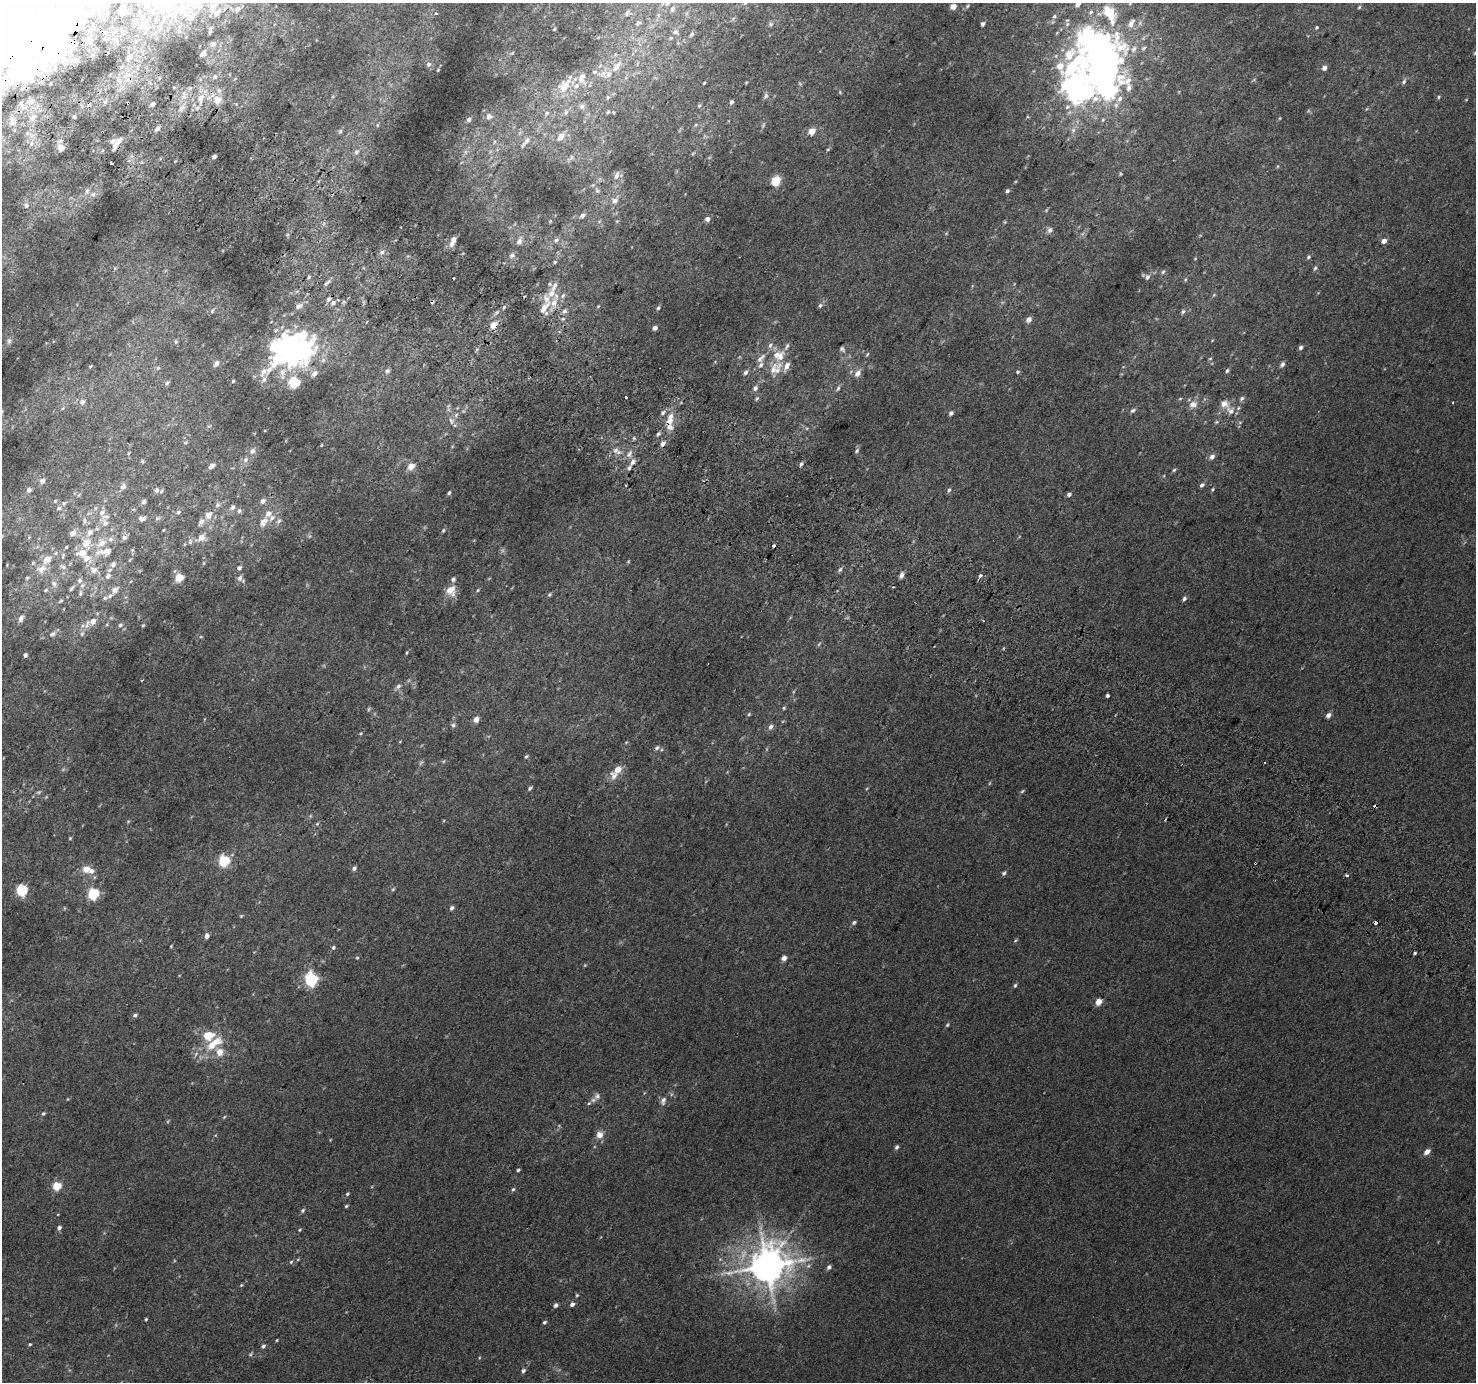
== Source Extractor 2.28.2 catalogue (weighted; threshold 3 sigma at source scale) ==
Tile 11 of 4 x 4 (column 3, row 3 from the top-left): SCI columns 2979-4452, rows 1671-3050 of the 5950 x 6035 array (HDU 1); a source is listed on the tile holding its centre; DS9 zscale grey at full resolution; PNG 1478 x 1384 px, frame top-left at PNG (2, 3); no overlay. Shown black and unused: <1% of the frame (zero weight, under 2 of 3 exposures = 2% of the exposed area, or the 3 px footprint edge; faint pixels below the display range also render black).
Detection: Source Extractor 2.28.2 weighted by HDU 2 'WHT'; one run over the whole footprint, this tile lists its part. Background 0.0128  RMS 0.0073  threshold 0.0328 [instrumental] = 3 sigma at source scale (4.5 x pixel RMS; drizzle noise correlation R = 1.50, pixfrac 1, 0.0396/0.0396 arcsec/px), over >= 5 px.
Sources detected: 443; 8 too faint to see at this stretch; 14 inside a brighter object's white glare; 12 cosmic-ray / hot-pixel residue — not listed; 57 inside a brighter listed object's ellipse — not listed separately; the other 352 listed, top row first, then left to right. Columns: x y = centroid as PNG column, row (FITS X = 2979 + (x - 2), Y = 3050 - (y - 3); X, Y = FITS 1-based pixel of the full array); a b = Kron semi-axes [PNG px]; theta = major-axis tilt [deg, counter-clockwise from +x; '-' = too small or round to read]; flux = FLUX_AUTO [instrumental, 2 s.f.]
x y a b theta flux
667 3 8 5 33 2.1
745 3 6 4 42 1.1
1078 4 7 5 48 3.5
169 6 30 22 34 48
953 6 4 4 - 8.2
967 6 7 4 38 1.2
214 7 21 11 64 14
1359 7 5 4 - 0.93
238 9 10 7 36 3.7
672 9 7 5 66 2.7
1091 12 8 6 38 2.3
1110 12 16 12 -45 19
436 13 4 3 - 0.83
627 13 10 5 72 1.7
1054 16 7 5 50 1.7
35 22 94 35 0 190
638 23 7 5 37 1.8
771 24 7 6 - 1.6
983 24 4 4 - 2
1067 24 6 5 - 1.5
142 25 10 8 71 4.2
1317 27 5 4 - 0.89
554 29 4 3 - 0.85
210 31 7 3 82 1.6
675 32 7 6 - 2.5
692 34 7 5 45 1.6
671 38 5 5 - 0.95
213 44 9 7 39 2.5
203 53 9 5 47 2.2
512 53 5 5 - 0.9
1475 53 5 5 - 1
128 58 7 5 73 1.8
76 60 6 6 - 1.4
429 64 6 6 - 2
617 66 13 7 54 6
1075 66 138 34 23 130
1324 68 5 4 - 3.6
438 70 3 2 - 0.52
603 74 13 11 -7 6.3
126 75 8 6 34 3.7
215 77 7 6 - 1.7
582 78 18 10 -89 8.1
1404 81 8 5 54 1.9
704 83 4 3 - 0.7
564 86 16 10 53 15
1106 87 67 34 84 160
766 96 7 7 - 1.9
608 97 6 5 - 1.4
1438 97 5 4 - 0.89
201 98 10 7 76 5.7
218 100 12 10 86 7
32 102 8 5 28 2.6
731 102 6 5 - 1.9
128 103 3 3 - 3.1
21 104 5 5 - 1.4
153 104 4 3 - 2.4
699 105 6 4 66 1
582 107 8 8 - 2.9
1067 107 8 6 44 2.3
181 108 13 5 44 3.4
197 108 7 4 45 1.7
566 112 9 6 81 2.5
608 112 6 5 - 1.2
547 113 7 6 - 1.8
489 116 9 8 - 3.6
74 117 5 5 - 1.1
33 118 10 7 43 4.2
1280 118 5 3 - 0.6
469 119 5 5 - 2.3
13 122 6 6 - 4.5
377 125 5 3 - 0.74
695 125 6 3 70 0.9
157 129 8 5 51 1.9
1073 130 7 7 - 2.2
340 131 6 5 - 1.4
812 131 5 4 - 13
561 137 14 8 49 5.7
118 141 13 7 47 5.2
494 142 7 4 -84 1.5
526 142 20 6 50 5.4
31 144 9 7 52 3.7
61 148 7 6 - 7.4
828 149 6 3 19 0.83
356 152 8 6 46 2.2
465 152 7 4 90 1.8
693 153 6 3 20 0.82
214 156 4 3 - 2.5
571 158 11 5 49 2.1
1278 166 5 3 - 0.68
1121 174 5 4 - 0.85
617 175 11 6 69 3.2
776 181 5 5 - 39
597 190 7 5 -68 1.5
87 191 9 6 80 2.5
1007 191 5 4 - 1.6
93 194 8 6 68 2.3
615 201 8 7 - 3.4
26 205 6 6 - 2.1
1046 210 5 5 - 0.88
582 216 6 5 - 2.9
707 219 5 4 - 3.9
550 221 5 4 - 0.78
617 221 5 4 - 0.79
1005 222 4 4 - 0.68
1050 230 8 6 66 2.4
454 239 7 5 51 3.8
556 240 8 7 - 2.8
519 241 10 7 71 4
1384 241 5 4 - 4.8
382 252 6 6 - 2
512 255 9 7 44 2.7
1308 257 5 5 - 1.3
1195 258 4 4 - 0.6
555 262 5 4 - 1.1
1315 268 6 5 - 1.4
1163 272 7 4 61 1.2
309 277 5 4 - 1.1
1147 277 8 6 72 2.5
1185 279 6 4 71 0.96
327 283 12 3 38 1.9
551 293 11 9 58 6.3
1214 295 6 5 - 0.94
563 296 8 5 62 1.8
554 302 12 8 64 6.9
333 303 7 6 - 2.3
820 305 5 5 - 1.7
299 306 11 7 29 3.4
598 306 5 4 - 0.72
544 308 14 6 52 8.6
658 308 5 4 - 1.3
212 311 7 5 63 1.4
564 311 6 5 - 2.4
1183 311 6 5 - 1.6
497 312 10 5 48 1.9
563 319 5 5 - 1.1
1029 319 5 5 - 4.4
366 322 4 3 - 0.64
493 325 5 5 - 10
655 328 4 4 - 3.1
9 341 9 7 81 2.4
176 342 6 5 - 1.1
787 346 12 5 65 2.1
1301 347 4 4 - 2.3
842 349 6 5 - 1.6
302 350 30 16 -42 100
867 354 6 4 62 0.93
761 358 17 7 48 4.8
1210 359 5 3 - 0.71
216 363 7 5 54 3.3
1282 364 7 5 49 2.1
90 366 4 3 - 0.62
158 368 5 5 - 0.99
774 370 27 13 41 13
387 371 7 6 - 1.9
1227 371 6 4 71 1.3
283 372 12 8 51 5.6
746 372 6 5 - 1.9
1018 372 3 3 - 1.5
858 373 11 7 55 4
314 374 6 5 - 4.2
264 379 8 6 50 2.3
233 381 4 3 - 1.1
294 382 14 13 - 14
167 383 6 5 - 1.4
838 388 7 5 70 1.4
626 397 3 3 - 1.6
757 398 8 4 54 1.1
1242 398 7 5 46 1.7
1180 399 5 3 - 0.77
82 402 9 7 -77 2.4
1453 402 3 2 - 1
1193 404 11 8 16 5.1
1133 410 8 5 31 1.7
1230 411 14 11 -40 6.8
663 413 8 6 37 2
951 413 6 4 44 1.8
456 415 7 4 47 1.6
670 420 16 8 81 9.9
451 421 10 5 -71 2.3
1216 422 5 5 - 1
1240 422 6 4 18 0.89
658 434 6 4 71 1.4
634 438 5 5 - 0.99
185 443 5 3 - 0.76
663 444 6 5 - 3.4
321 445 4 2 - 0.5
615 450 9 8 - 3.9
252 451 8 6 48 2.4
857 451 7 4 47 1.4
129 453 5 3 - 0.65
629 454 13 6 59 3.9
1212 457 7 5 54 3
245 460 8 7 - 2.4
142 461 6 3 -71 0.69
633 462 9 6 59 3.4
801 464 6 4 73 1.5
212 466 6 4 38 3.7
411 466 5 4 - 11
1174 470 5 4 - 1.1
42 481 6 6 - 2.8
1202 485 6 5 - 1.9
123 487 9 7 53 2.5
1213 489 4 4 - 0.77
29 490 6 6 - 2.1
157 490 7 5 67 1.7
949 490 6 4 77 1.4
449 493 4 4 - 1.1
1069 494 4 4 - 2.2
55 501 5 5 - 0.94
263 501 7 5 36 3
144 502 6 5 - 1.6
64 503 7 6 - 1.7
217 505 8 6 62 2.2
232 507 8 6 56 2.3
59 508 6 5 - 1.7
95 508 6 5 - 1.3
239 511 7 6 - 1.9
178 512 6 5 - 1.5
102 513 10 7 49 3.6
208 515 9 8 - 5.9
142 519 9 6 -4 3.1
84 521 10 4 86 1.9
279 521 8 5 40 2
201 522 9 7 55 3.1
264 522 19 10 52 7.4
105 523 11 8 -69 4.3
163 530 3 2 - 0.55
443 530 5 4 - 0.98
72 533 9 7 40 4.3
124 537 8 7 - 2.3
201 538 13 9 22 6
87 543 14 11 81 10
102 543 13 9 36 7.8
774 546 3 3 - 11
66 547 5 4 - 0.75
132 550 5 5 - 0.96
106 552 16 7 6 11
63 556 10 5 90 2
87 558 14 11 -31 9.4
47 559 14 9 39 8.8
628 561 7 3 46 0.75
33 563 6 5 - 1.3
204 563 5 3 - 0.72
113 564 7 7 - 2.4
63 566 10 6 -25 2.6
239 568 7 6 - 1.7
94 570 11 9 1 5.2
840 570 8 5 47 1.6
901 575 7 5 60 2.8
981 575 3 3 - 8.3
108 576 7 7 - 2.4
27 578 7 4 29 1.2
179 578 5 5 - 23
240 578 8 7 - 2.9
453 579 7 6 - 1.9
79 580 8 6 46 2.2
54 584 10 7 -68 2.9
72 588 11 3 53 1.6
45 590 7 4 28 1.1
115 590 11 8 48 4
450 590 10 9 - 11
478 590 4 4 - 0.74
80 593 8 4 86 1.4
549 594 6 5 - 1.1
105 598 5 5 - 1.2
1184 599 6 4 56 1.7
60 601 7 3 36 0.82
21 618 7 5 67 3.1
983 620 4 2 - 0.6
93 621 8 6 40 4.3
120 625 7 5 33 1.6
143 625 5 4 - 0.82
52 634 10 6 32 2.2
82 634 5 5 - 1.2
819 644 7 4 46 1
407 653 5 3 - 0.77
25 655 4 3 - 2
141 680 3 2 - 0.73
398 686 9 6 45 2.3
1107 696 3 3 - 4
784 708 5 4 - 0.84
369 709 6 4 70 0.92
749 714 5 5 - 0.87
1328 715 5 4 - 3.4
476 719 6 5 - 4
453 725 6 5 - 1.6
771 727 7 6 - 2.7
526 756 5 4 - 1
444 761 5 3 - 0.76
617 770 9 7 37 7.5
530 788 6 4 46 1.4
1022 791 5 4 - 0.9
38 792 5 5 - 1.1
128 821 5 5 - 0.78
317 824 6 4 44 0.93
70 838 4 4 - 0.72
224 861 6 5 - 57
1255 863 4 3 - 4.1
354 868 5 4 - 1.9
86 869 6 5 - 9.5
1004 873 6 4 52 1.4
1347 875 3 3 - 2.1
95 877 6 3 70 0.87
393 889 6 4 45 0.89
22 890 5 5 - 69
93 894 6 5 - 69
452 908 5 4 - 1.9
854 922 6 4 36 1.4
1376 923 3 3 - 5.3
207 936 5 4 - 3.4
1015 940 6 3 44 0.84
171 946 4 2 - 0.6
333 948 5 4 - 1.3
357 958 4 4 - 0.73
784 958 4 4 - 4.8
311 980 6 6 - 100
1015 985 6 4 70 1.1
1098 1002 5 4 - 11
135 1015 5 5 - 1.4
947 1025 5 4 - 0.94
208 1036 31 16 -21 18
196 1054 7 6 - 2.2
597 1096 11 8 56 2.9
663 1101 11 7 75 3.1
43 1113 5 4 - 1.1
224 1117 5 4 - 0.71
599 1135 7 7 - 6.2
896 1147 6 4 58 1.6
1427 1152 6 5 - 4.7
518 1170 4 3 - 1
57 1186 5 5 - 27
513 1189 6 4 68 1.1
347 1194 5 4 - 1.1
346 1206 4 3 - 0.89
303 1210 6 5 - 1.3
59 1228 5 4 - 2
300 1230 4 3 - 0.68
298 1259 5 3 - 0.68
291 1262 5 4 - 0.92
767 1266 12 11 - 1900
829 1267 6 4 44 2
241 1285 5 4 - 0.76
577 1295 5 4 - 0.8
572 1304 5 4 - 2.8
555 1305 5 4 - 2.3
146 1319 4 3 - 0.81
544 1322 4 4 - 1.2
277 1340 3 3 - 0.65
30 1344 4 3 - 0.79
263 1346 5 4 - 1.5
250 1354 8 4 44 1.1
523 1371 5 4 - 2
Overlapping masked pixels (flux is a lower limit): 6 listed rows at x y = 35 22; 128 103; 493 325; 670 420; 663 444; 1255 863
Isophote crosses this tile's border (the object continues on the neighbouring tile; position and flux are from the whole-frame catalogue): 8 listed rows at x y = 667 3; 745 3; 1078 4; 169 6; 214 7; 35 22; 1475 53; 1075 66